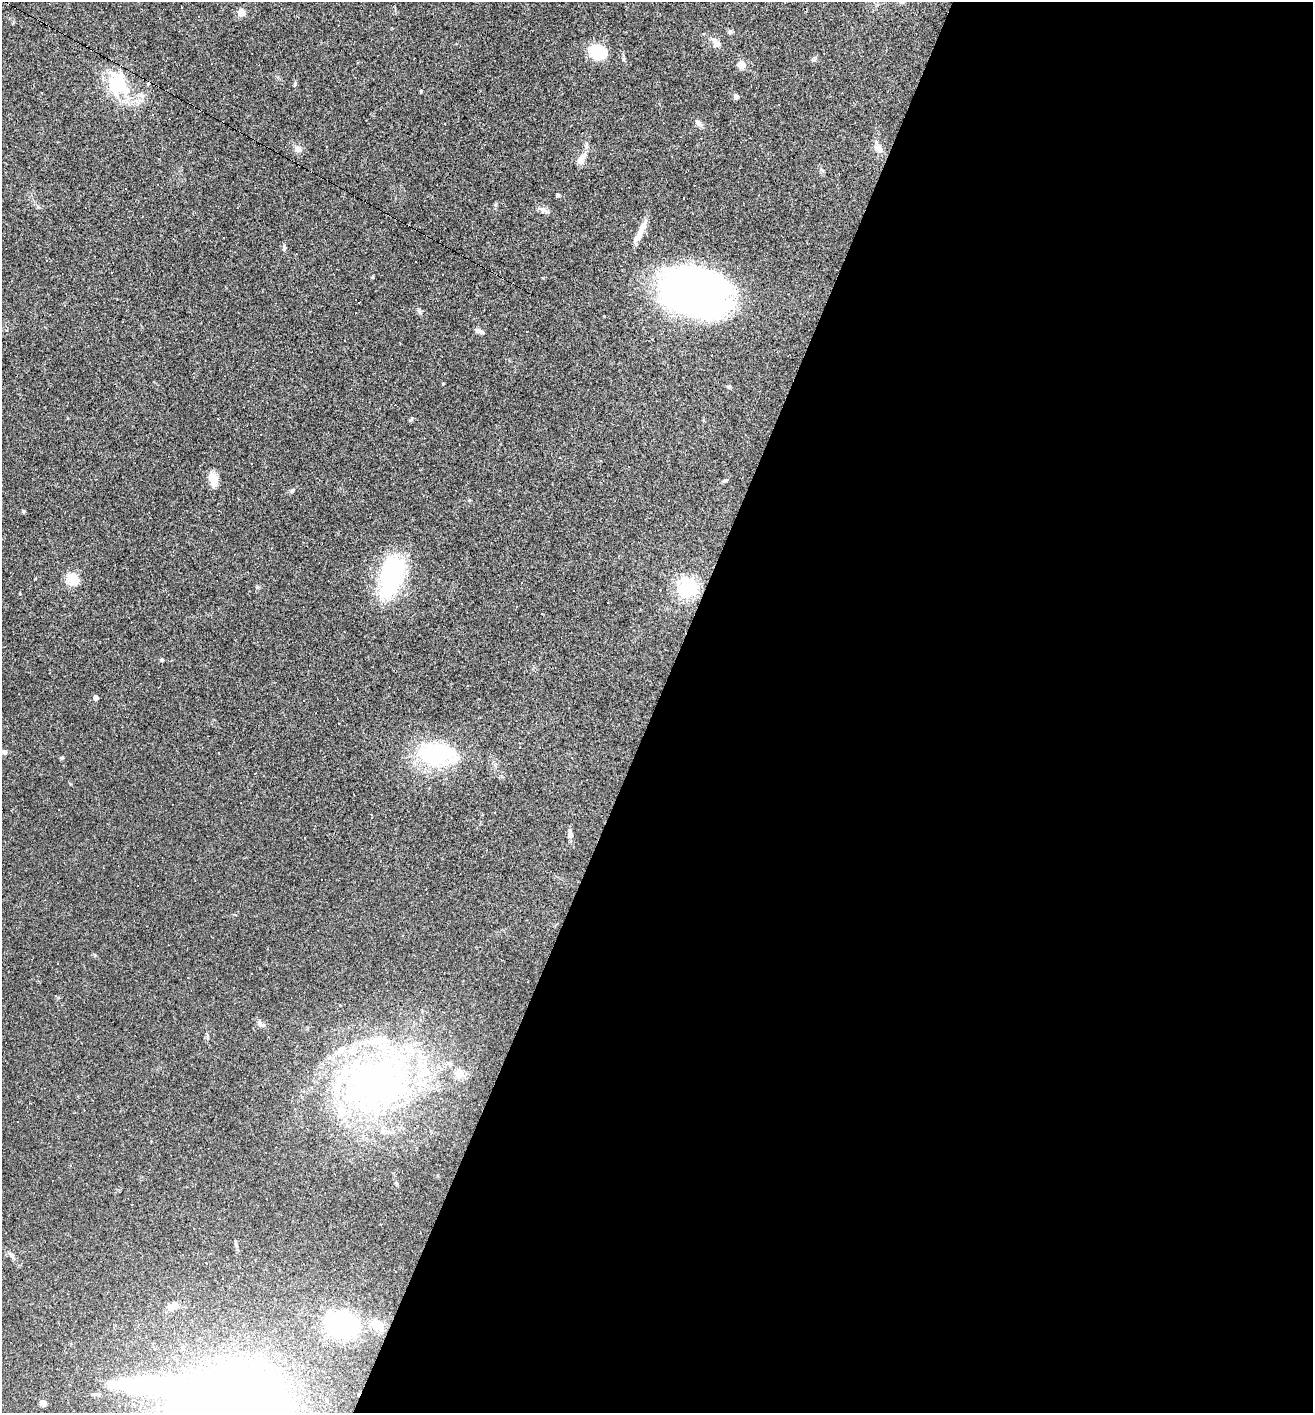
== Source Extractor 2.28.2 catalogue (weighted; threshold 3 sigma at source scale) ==
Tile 12 of 4 x 4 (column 4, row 3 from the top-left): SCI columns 4071-5381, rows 1412-2822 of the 5654 x 5643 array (HDU 1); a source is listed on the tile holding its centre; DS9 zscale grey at full resolution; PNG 1315 x 1415 px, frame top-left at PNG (2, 2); no overlay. Shown black and unused: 50% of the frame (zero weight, under 3 of 4 exposures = <1% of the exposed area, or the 3 px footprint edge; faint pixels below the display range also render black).
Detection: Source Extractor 2.28.2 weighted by HDU 2 'WHT'; one run over the whole footprint, this tile lists its part. Background 0.0483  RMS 0.0047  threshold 0.0211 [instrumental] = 3 sigma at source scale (4.5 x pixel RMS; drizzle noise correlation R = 1.50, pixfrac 1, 0.05/0.05 arcsec/px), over >= 5 px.
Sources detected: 86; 6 inside a brighter object's white glare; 20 cosmic-ray / hot-pixel residue — not listed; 7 inside a brighter listed object's ellipse — not listed separately; the other 53 listed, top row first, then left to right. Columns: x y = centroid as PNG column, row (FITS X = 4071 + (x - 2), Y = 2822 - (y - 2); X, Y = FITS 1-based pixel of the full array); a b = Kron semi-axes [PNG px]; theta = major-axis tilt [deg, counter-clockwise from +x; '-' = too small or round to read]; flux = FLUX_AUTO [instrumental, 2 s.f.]
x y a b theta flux
241 12 5 5 - 10
730 31 6 6 - 1
716 43 14 9 -61 3.2
598 52 15 12 -19 18
814 59 8 4 44 0.86
741 65 11 9 -74 3.2
119 85 48 20 -51 21
421 91 5 3 - 0.39
736 96 6 5 - 1.6
699 123 11 6 -46 1.7
444 124 3 2 - 0.59
878 148 15 9 -44 3
298 149 11 7 -24 2.1
581 158 17 9 59 4
558 195 5 5 - 0.6
495 205 6 4 89 0.66
543 210 11 6 -27 1.8
640 232 33 7 63 5.1
223 238 2 2 - 0.38
284 248 6 4 -73 0.74
693 293 65 44 -16 200
359 303 3 3 - 0.79
478 330 8 6 -27 1.4
443 383 4 3 - 0.33
218 419 2 2 - 0.44
600 460 4 3 - 0.44
213 479 18 9 -79 5.3
725 480 6 4 21 0.72
292 491 6 5 - 0.74
392 574 43 27 78 51
72 579 18 14 -58 6.2
688 587 7 7 - 230
20 594 3 2 - 0.5
162 660 5 4 - 0.6
96 698 4 4 - 2.4
339 723 3 3 - 1.2
5 752 7 5 -2 0.91
219 753 3 3 - 8.1
436 754 53 30 -2 40
572 758 3 2 - 0.34
371 814 3 2 - 0.63
570 834 12 6 -87 2.2
55 996 4 4 - 0.54
260 1023 11 7 -46 1.7
460 1074 5 5 - 13
376 1082 84 56 22 180
11 1254 9 5 -62 1.2
206 1263 3 2 - 0.33
173 1306 11 8 20 3.1
341 1324 17 14 -7 76
378 1325 18 9 -44 5.5
153 1385 108 19 0 74
43 1403 5 4 - 3.7
Overlapping masked pixels (flux is a lower limit): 1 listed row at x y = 119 85
Unlisted compact peaks at least as high as the median listed source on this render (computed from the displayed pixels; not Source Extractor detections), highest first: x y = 23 511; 257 587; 295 84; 62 758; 623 59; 412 418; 419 311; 38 207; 95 955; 469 500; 543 278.